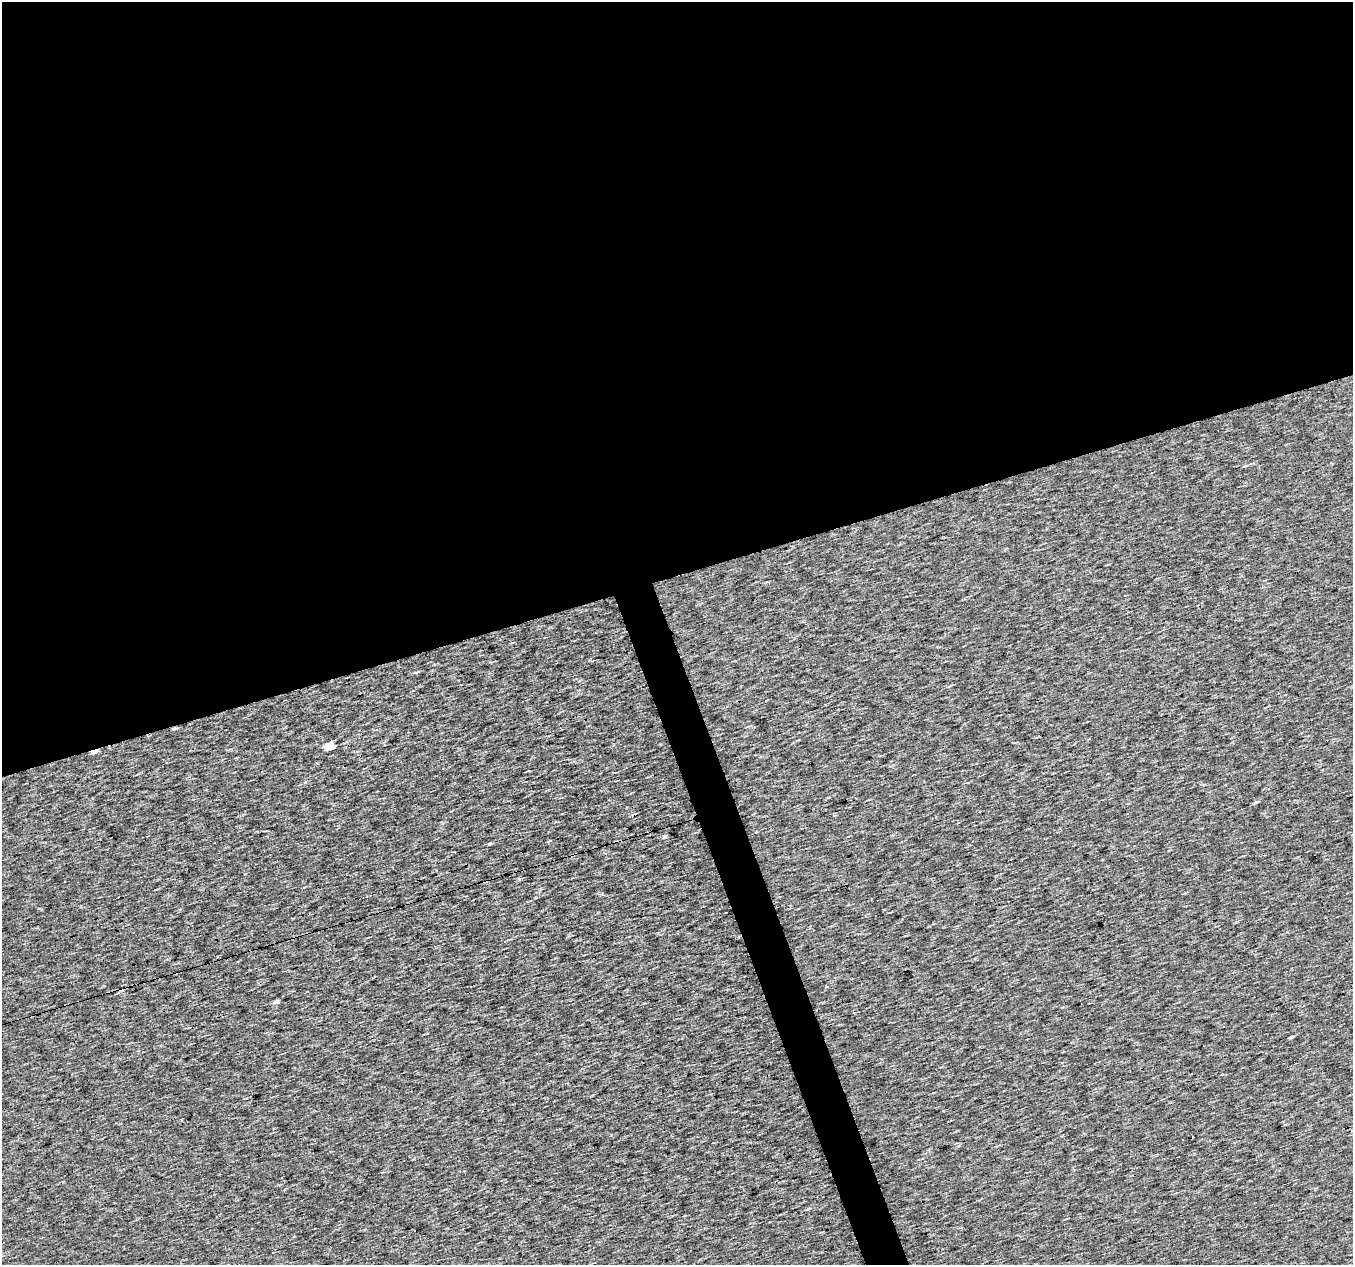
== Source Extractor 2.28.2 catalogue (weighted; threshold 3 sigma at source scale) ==
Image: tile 2 of 4 x 4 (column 2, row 1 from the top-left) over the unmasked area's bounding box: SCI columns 1352-2702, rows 3853-5115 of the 5405 x 5232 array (HDU 1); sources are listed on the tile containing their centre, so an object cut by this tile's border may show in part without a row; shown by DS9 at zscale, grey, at full resolution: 1 PNG px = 1 image px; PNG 1355 x 1267 px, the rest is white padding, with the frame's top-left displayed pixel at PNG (2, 2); no overlay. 47% of this frame is shown black and not used: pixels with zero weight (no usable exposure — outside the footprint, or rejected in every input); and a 3 px margin inside the footprint's outer edge (the drizzle kernel's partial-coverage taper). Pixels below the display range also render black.
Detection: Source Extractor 2.28.2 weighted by HDU 2 'WHT'; one run over the whole footprint, this tile lists its part. Background 0.00189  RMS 0.019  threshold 0.0866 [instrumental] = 3 sigma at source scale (4.5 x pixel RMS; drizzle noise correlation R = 1.50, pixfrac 1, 0.0396/0.0396 arcsec/px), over >= 5 px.
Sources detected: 8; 3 cosmic-ray / hot-pixel residue — not listed; the other 5 listed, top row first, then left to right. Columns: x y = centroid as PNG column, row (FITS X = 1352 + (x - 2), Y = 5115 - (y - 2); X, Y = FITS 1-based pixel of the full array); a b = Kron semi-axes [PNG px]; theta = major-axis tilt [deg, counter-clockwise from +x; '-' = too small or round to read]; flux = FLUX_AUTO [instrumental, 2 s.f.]
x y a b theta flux
418 672 6 3 19 2.3
330 746 6 5 - 64
94 751 6 3 10 18
1255 802 6 4 7 2.8
276 1002 7 5 18 4.3
Overlapping masked pixels (flux is a lower limit): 1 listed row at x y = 94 751